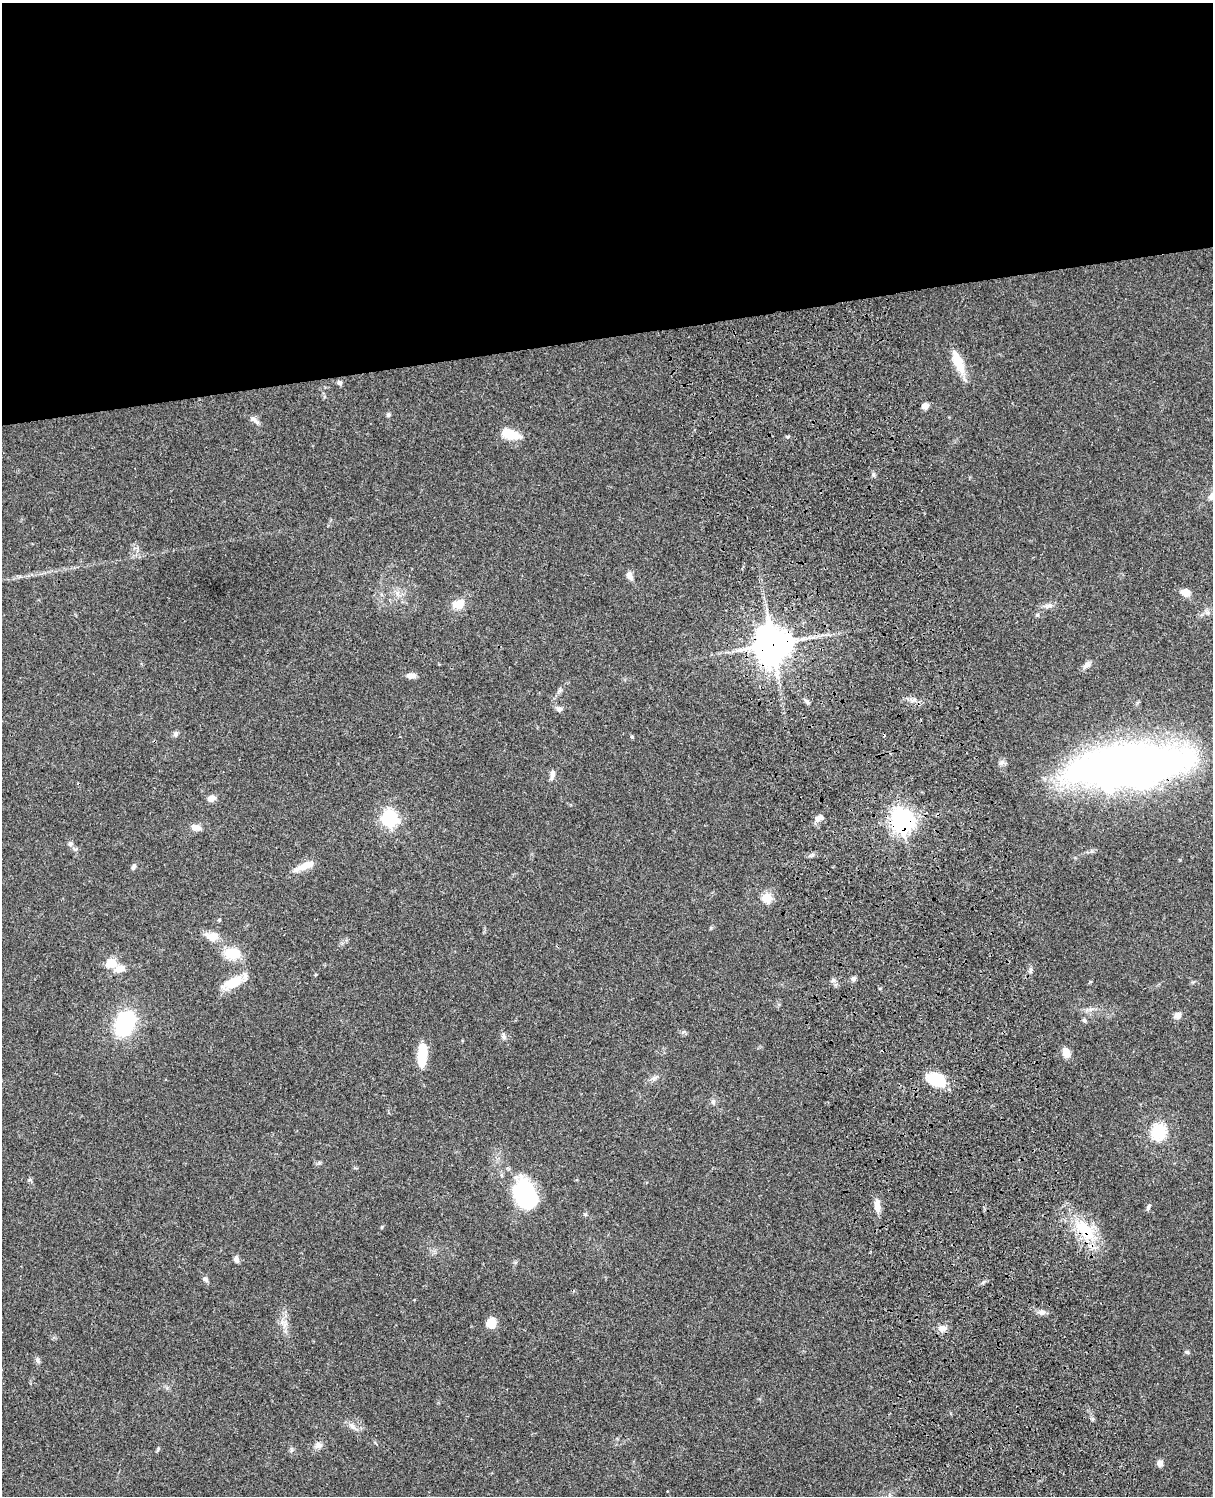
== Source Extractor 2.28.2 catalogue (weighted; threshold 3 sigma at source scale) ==
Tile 2 of 4 x 3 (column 2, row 1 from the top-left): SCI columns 1332-2542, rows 3267-4760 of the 5083 x 4925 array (HDU 1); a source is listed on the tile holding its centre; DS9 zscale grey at full resolution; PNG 1215 x 1498 px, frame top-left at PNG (2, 3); no overlay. Shown black and unused: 22% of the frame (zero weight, under 3 of 4 exposures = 6% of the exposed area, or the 3 px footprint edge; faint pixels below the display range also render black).
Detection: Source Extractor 2.28.2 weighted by HDU 2 'WHT'; one run over the whole footprint, this tile lists its part. Background 0.0782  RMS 0.0059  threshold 0.0266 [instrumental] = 3 sigma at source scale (4.5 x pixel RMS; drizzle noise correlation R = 1.50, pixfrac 1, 0.05/0.05 arcsec/px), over >= 5 px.
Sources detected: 67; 1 inside a brighter object's white glare — not listed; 2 inside a brighter listed object's ellipse — not listed separately; the other 64 listed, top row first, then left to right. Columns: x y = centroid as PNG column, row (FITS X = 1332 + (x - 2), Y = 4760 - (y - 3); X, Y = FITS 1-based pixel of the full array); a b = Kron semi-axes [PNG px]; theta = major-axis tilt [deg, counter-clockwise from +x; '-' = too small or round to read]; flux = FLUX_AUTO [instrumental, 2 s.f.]
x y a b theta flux
958 362 34 11 -68 11
340 383 6 5 - 1.7
925 406 6 6 - 4.1
389 414 6 4 18 0.89
253 419 12 7 -31 2.6
510 434 19 9 -16 14
788 436 5 3 - 0.73
873 474 7 4 89 1
1212 496 13 6 68 2.3
629 576 12 7 -59 2.7
1186 592 10 8 -19 5.7
458 604 11 9 23 8.9
772 644 11 11 - 1400
1087 665 11 7 47 2.4
411 675 11 7 0 3.1
807 702 8 4 -53 1.2
559 709 7 7 - 2.3
176 734 8 7 - 1.5
632 737 5 4 - 0.65
1129 766 82 27 5 800
552 775 13 6 74 2.6
211 798 10 7 21 3.2
390 818 7 6 - 160
819 818 11 6 23 3.1
902 820 8 7 - 500
196 827 12 8 -12 3.7
70 844 6 6 - 1.5
134 866 8 5 65 1.4
304 866 27 7 23 7.3
767 897 6 5 - 19
212 936 16 10 -3 7.1
233 954 18 12 0 14
111 963 14 12 21 7.3
1031 970 7 4 90 1.2
854 979 8 6 22 1.3
833 980 6 5 - 1.3
233 982 27 13 29 12
1091 1009 7 4 19 1.5
1178 1015 9 8 - 2.9
1084 1020 6 5 - 1
125 1023 20 14 62 57
504 1035 10 5 -73 1.7
422 1051 28 10 84 12
1066 1053 12 8 -63 4.8
654 1079 7 6 - 1.7
937 1080 20 13 -20 20
713 1102 7 6 - 1.4
1159 1132 20 17 77 18
525 1194 26 16 -67 73
877 1205 15 7 -85 5
1148 1207 8 4 64 1.4
1085 1230 35 18 -43 25
236 1259 8 5 -84 2.2
205 1279 8 6 -33 1.4
983 1282 6 4 34 1
1041 1312 8 6 0 2
491 1323 11 9 83 7.9
942 1328 11 9 34 3.5
1187 1352 6 4 -2 1
38 1361 8 6 -60 1.4
352 1426 15 6 -40 3.3
318 1445 10 9 - 3
158 1449 10 3 65 0.74
1160 1463 7 6 - 2.4
Overlapping masked pixels (flux is a lower limit): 4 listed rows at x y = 772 644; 1129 766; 902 820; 1085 1230
Isophote crosses this tile's border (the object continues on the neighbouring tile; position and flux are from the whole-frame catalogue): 1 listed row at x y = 1212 496
Unlisted compact peaks at least as high as the median listed source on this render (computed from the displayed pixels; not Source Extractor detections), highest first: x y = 711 928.